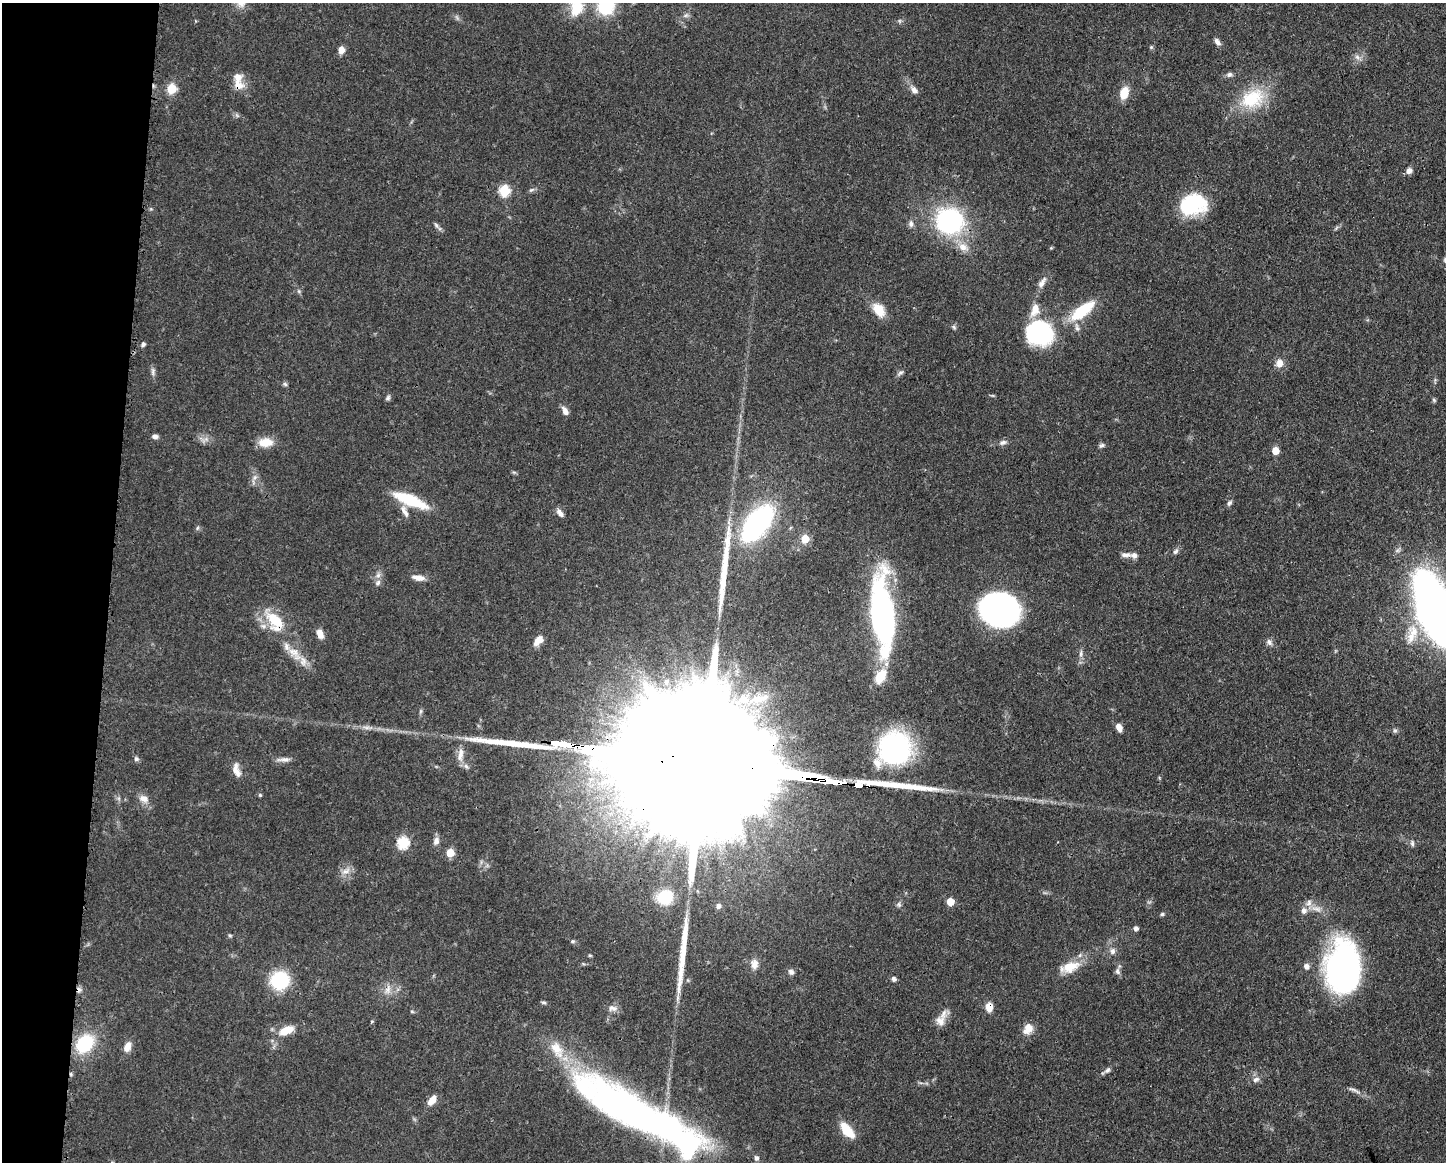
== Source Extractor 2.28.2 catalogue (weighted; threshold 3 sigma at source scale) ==
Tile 7 of 3 x 4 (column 1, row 3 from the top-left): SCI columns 116-1559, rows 1164-2323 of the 4676 x 4645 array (HDU 1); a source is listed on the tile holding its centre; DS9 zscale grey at full resolution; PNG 1448 x 1164 px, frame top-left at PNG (2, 3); no overlay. Shown black and unused: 8% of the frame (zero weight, under 3 of 4 exposures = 1% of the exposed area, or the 3 px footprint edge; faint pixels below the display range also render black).
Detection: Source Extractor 2.28.2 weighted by HDU 2 'WHT'; one run over the whole footprint, this tile lists its part. Background 0.0544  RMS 0.0032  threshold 0.0145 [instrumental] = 3 sigma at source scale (4.5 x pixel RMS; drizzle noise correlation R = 1.50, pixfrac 1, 0.05/0.05 arcsec/px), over >= 5 px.
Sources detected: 136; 3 inside a brighter object's white glare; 1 cosmic-ray / hot-pixel residue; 3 long thin detections or spike segments (spike, bleed or trail) — not listed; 11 inside a brighter listed object's ellipse — not listed separately; the other 118 listed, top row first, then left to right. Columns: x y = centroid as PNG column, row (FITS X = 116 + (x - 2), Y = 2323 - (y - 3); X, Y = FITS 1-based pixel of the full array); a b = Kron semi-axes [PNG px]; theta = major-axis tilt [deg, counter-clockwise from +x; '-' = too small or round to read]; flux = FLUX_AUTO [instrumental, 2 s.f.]
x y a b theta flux
606 3 21 15 89 24
576 7 27 17 -85 8.5
900 21 6 4 -71 0.45
1217 42 10 5 -51 1.3
341 50 8 6 83 2.2
1357 57 9 6 -36 1.2
1229 74 8 6 17 1
238 84 18 12 -41 4
171 89 6 5 - 17
914 90 10 7 -53 1.8
1124 93 11 8 73 6.2
1252 99 35 25 27 16
1409 171 7 6 - 1.6
531 190 8 4 26 0.68
504 191 6 5 - 26
1193 204 27 19 14 24
950 221 14 13 - 73
911 224 9 6 82 1.2
436 225 8 5 -59 0.69
1336 228 6 4 70 0.48
963 247 16 10 -30 3.4
1051 248 4 4 - 0.33
1042 282 18 7 55 2.1
299 291 6 4 -88 0.5
879 310 18 11 -54 5.9
1082 311 34 12 39 14
954 327 6 5 - 0.57
1039 333 31 27 -17 31
143 344 6 5 - 0.83
1279 363 10 8 78 2.7
153 371 12 5 89 1
900 372 10 5 36 0.85
285 384 7 5 -44 0.58
388 398 8 5 47 0.71
1434 400 6 5 - 0.49
565 411 10 6 -63 1.9
155 436 7 5 -6 1.2
205 440 14 5 31 1.3
266 442 19 11 1 4.7
1003 442 10 6 20 1.2
1102 445 8 5 28 0.75
1275 451 5 5 - 5.9
255 477 8 5 59 1.1
410 500 39 10 -22 15
1229 503 8 5 57 0.86
405 511 18 6 -62 2
560 513 12 6 -52 1.5
757 523 28 14 52 85
197 528 6 4 71 0.48
805 539 5 5 - 9.8
1176 551 9 6 55 0.95
1126 555 15 6 -1 1.6
378 575 7 6 - 1.1
418 578 16 7 -9 2.4
378 583 9 5 47 1
998 608 33 25 -2 110
1436 609 60 27 -69 250
882 615 79 21 -85 80
275 621 36 19 -56 13
1414 632 21 13 -64 6.9
320 634 9 6 -68 3.1
538 640 13 7 50 3
1269 642 9 7 -59 1.2
1081 653 11 4 85 1
295 654 28 12 -46 6.1
666 681 7 5 88 0.69
1119 727 9 6 -67 2.1
1395 731 6 5 - 0.62
895 748 35 34 - 49
460 754 20 7 86 3.2
136 759 7 6 - 0.74
284 759 18 6 2 1.7
697 763 169 27 -8 60000
236 770 19 9 -74 2.7
260 795 5 4 - 0.39
144 799 13 9 -21 2.5
436 841 10 7 77 1.6
403 843 6 6 - 28
1412 843 8 4 -84 0.75
450 853 5 5 - 8.8
346 871 15 8 26 2.2
665 897 17 15 25 11
950 902 5 5 - 5.6
1309 903 10 8 60 1.7
899 904 7 5 -69 0.72
718 906 6 5 - 0.83
1162 914 5 4 - 0.56
1136 928 5 5 - 1.2
230 935 5 4 - 0.43
572 941 6 4 0 0.53
1112 951 9 7 77 1.3
590 955 6 3 -1 0.38
754 964 13 10 -85 2.4
1306 966 7 6 - 1.4
1070 967 26 14 22 6.6
1343 968 51 33 -90 91
1117 971 9 6 -81 1.1
791 972 7 6 - 1.3
894 979 6 6 - 0.82
280 980 16 15 - 21
388 989 16 8 73 2.4
544 1002 6 4 -3 0.56
989 1007 9 7 -88 3.4
613 1008 14 8 -2 1.7
412 1011 5 4 - 0.4
372 1021 5 3 - 0.31
940 1021 15 12 -71 3.1
1028 1028 13 10 -86 3.4
286 1030 18 9 19 6
85 1043 15 12 49 23
127 1047 12 8 68 2.6
1107 1070 10 6 44 1
1256 1079 10 7 22 1.4
1353 1089 16 3 -17 1.1
432 1100 13 7 56 3.1
637 1113 143 34 -28 160
847 1130 18 8 -50 8.7
756 1158 8 7 - 0.97
Overlapping masked pixels (flux is a lower limit): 5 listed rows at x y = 238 84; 275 621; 697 763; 989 1007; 637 1113
Isophote crosses this tile's border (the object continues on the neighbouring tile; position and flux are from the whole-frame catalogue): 3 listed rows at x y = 606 3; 576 7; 1436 609